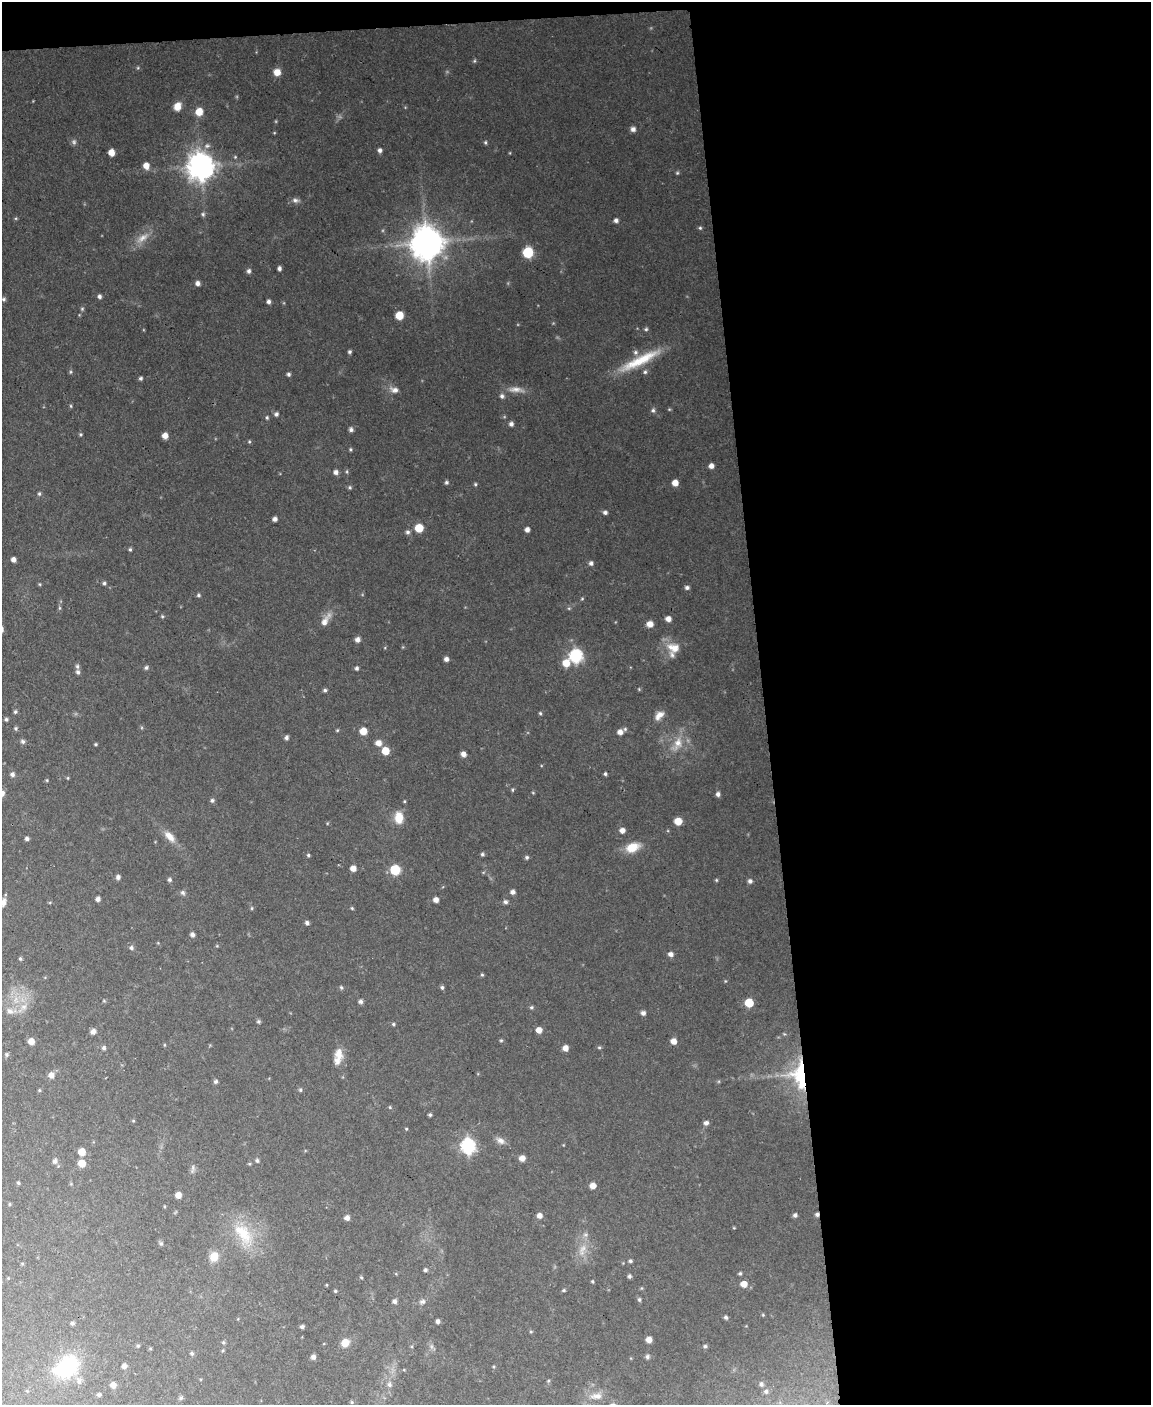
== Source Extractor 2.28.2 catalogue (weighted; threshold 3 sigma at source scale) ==
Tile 4 of 4 x 3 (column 4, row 1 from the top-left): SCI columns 3448-4596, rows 3044-4446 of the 4596 x 4572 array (HDU 1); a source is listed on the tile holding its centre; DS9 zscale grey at full resolution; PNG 1153 x 1407 px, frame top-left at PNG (2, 2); no overlay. Shown black and unused: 35% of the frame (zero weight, under 2 of 3 exposures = <1% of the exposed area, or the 3 px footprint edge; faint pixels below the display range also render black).
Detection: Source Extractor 2.28.2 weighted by HDU 2 'WHT'; one run over the whole footprint, this tile lists its part. Background 0.11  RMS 0.0071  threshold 0.0321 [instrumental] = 3 sigma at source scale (4.5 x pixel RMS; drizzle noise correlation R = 1.50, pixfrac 1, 0.05/0.05 arcsec/px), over >= 5 px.
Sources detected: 236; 4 too faint to see at this stretch — not listed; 5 inside a brighter listed object's ellipse — not listed separately; the other 227 listed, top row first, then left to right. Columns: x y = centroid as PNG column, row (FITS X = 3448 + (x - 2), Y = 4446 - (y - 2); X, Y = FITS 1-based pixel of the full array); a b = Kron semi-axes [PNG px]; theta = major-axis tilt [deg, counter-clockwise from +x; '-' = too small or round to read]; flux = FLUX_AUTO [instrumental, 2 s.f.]
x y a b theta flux
474 61 5 4 - 0.93
277 72 7 7 - 6.9
177 106 8 7 - 7.8
199 112 7 6 - 10
633 129 6 5 - 3.2
485 142 5 4 - 1.1
380 150 5 5 - 2.4
111 152 5 5 - 8
235 157 4 3 - 0.7
146 166 6 6 - 6.5
201 166 9 8 - 970
677 173 5 4 - 0.94
295 200 10 6 -12 2.5
203 214 6 5 - 1.4
616 220 5 5 - 2.4
700 228 5 5 - 1.1
427 242 11 10 - 1600
528 252 7 7 - 30
279 268 4 4 - 2
249 271 5 5 - 2.1
198 283 5 5 - 2.9
99 296 5 5 - 1.8
3 299 5 5 - 1.5
269 301 5 4 - 2.1
82 309 5 5 - 0.95
399 315 6 6 - 13
646 329 5 5 - 1.2
349 352 5 4 - 1.4
640 360 57 11 27 28
70 372 5 3 - 0.92
645 372 5 5 - 1.4
288 374 4 4 - 1.6
141 378 4 4 - 1.5
516 389 23 8 -4 6.2
394 390 12 7 -18 4.2
502 396 6 5 - 2
71 406 6 4 -88 0.84
653 410 6 6 - 1.6
276 414 5 5 - 1.7
267 418 5 4 - 1.1
511 424 5 5 - 2.4
351 429 5 5 - 2.3
81 434 5 4 - 1
165 436 5 5 - 5.3
249 441 5 4 - 0.86
350 449 5 4 - 0.98
711 466 5 5 - 3.8
336 472 6 5 - 2.9
446 482 5 4 - 1.4
675 483 5 5 - 7.1
475 484 5 4 - 0.9
350 487 5 4 - 1.1
39 494 6 5 - 1.2
605 512 5 5 - 2
275 519 4 4 - 2.7
419 528 6 6 - 16
527 529 5 4 - 3.3
408 532 6 5 - 1.8
130 549 5 4 - 1.1
13 559 4 4 - 3.3
591 563 6 5 - 2
104 583 5 4 - 1.4
40 584 4 4 - 0.77
687 588 5 4 - 2.1
198 595 5 4 - 1.3
582 599 4 4 - 0.77
60 608 6 4 -90 1.1
162 616 5 4 - 0.9
668 619 6 5 - 4
325 621 20 7 58 6.7
650 624 6 6 - 6
357 639 5 5 - 3.3
673 648 20 14 -18 11
575 656 6 6 - 130
446 659 5 5 - 2.8
566 663 6 6 - 12
146 668 6 5 - 1.6
357 668 4 4 - 1.5
78 672 6 5 - 1.9
325 690 5 4 - 1.4
15 712 5 4 - 1.2
540 713 4 4 - 1
659 715 14 8 46 5.4
6 719 5 4 - 1.5
16 728 5 5 - 1.2
625 729 5 4 - 1.1
337 730 5 4 - 0.8
363 731 6 6 - 8.7
620 732 6 5 - 4.3
286 737 5 4 - 2
23 741 6 5 - 1.8
378 743 7 6 - 5.3
678 743 17 11 80 9.7
96 744 4 3 - 0.95
385 751 5 5 - 15
463 754 5 5 - 3.7
12 774 6 5 - 2.3
605 774 4 4 - 1.3
68 778 5 3 - 0.69
47 780 4 4 - 0.75
513 790 5 3 - 0.85
2 793 8 7 - 3.5
533 793 5 3 - 0.61
718 794 5 4 - 2.4
212 800 5 4 - 1.8
399 818 13 9 -87 11
678 821 6 5 - 11
622 830 6 5 - 3.9
169 836 18 9 -45 7.7
27 839 4 4 - 2
632 847 17 11 20 12
482 854 5 4 - 1.4
308 855 4 4 - 1.1
527 857 5 5 - 1.4
353 868 5 5 - 5.6
395 870 6 6 - 34
118 877 5 5 - 2.3
169 880 5 5 - 1.6
716 880 4 4 - 0.8
750 881 5 5 - 2.1
183 892 7 6 - 1.9
513 892 5 5 - 2.8
98 899 5 5 - 2.6
436 900 5 5 - 4.2
3 902 10 6 69 4
505 902 6 5 - 2
252 908 5 3 - 0.79
352 908 5 4 - 0.81
307 923 5 4 - 2.1
192 935 5 4 - 2.6
217 946 5 3 - 0.65
131 948 5 5 - 1.8
670 954 6 5 - 2.8
20 959 5 4 - 1.2
482 975 4 4 - 0.93
341 987 5 4 - 1.1
442 987 6 4 -76 1.4
104 1001 5 3 - 0.74
360 1001 5 5 - 2.1
749 1003 6 5 - 26
24 1007 10 9 - 5.7
531 1007 5 4 - 1.2
10 1011 15 9 -2 6.2
643 1013 5 5 - 2.3
258 1021 5 5 - 1.3
393 1024 4 4 - 1
539 1030 5 5 - 6.6
93 1031 5 5 - 3.7
501 1040 5 4 - 0.94
31 1041 5 5 - 7.1
673 1041 5 5 - 5.5
599 1047 5 4 - 1
104 1048 6 5 - 1.7
565 1048 5 5 - 4.4
7 1054 5 5 - 1.3
339 1054 17 10 -82 8.5
51 1075 8 7 - 3.5
799 1075 36 22 -83 49
216 1081 5 4 - 1.7
39 1090 4 4 - 0.91
300 1090 6 4 -68 1.1
390 1107 5 4 - 0.85
430 1115 4 4 - 1.3
133 1121 5 3 - 0.7
706 1123 6 5 - 2.5
406 1129 4 3 - 0.72
500 1140 13 8 -32 4.1
468 1146 7 6 - 160
82 1152 6 6 - 9.4
522 1158 6 6 - 4.9
55 1161 6 5 - 2.5
257 1161 6 5 - 1.6
82 1163 5 5 - 12
193 1169 14 5 86 2.1
18 1183 4 4 - 1.1
593 1185 6 5 - 5.7
178 1195 5 5 - 6.1
9 1204 5 3 - 0.79
817 1214 5 4 - 2
795 1215 5 5 - 1.9
539 1216 5 5 - 4.2
347 1218 5 5 - 3.4
243 1234 39 20 -53 32
161 1243 6 5 - 1.2
583 1249 16 8 50 6.8
214 1257 10 9 - 9.6
630 1261 4 4 - 1.3
425 1270 5 5 - 1.5
740 1273 4 4 - 1.1
629 1276 5 4 - 1.5
361 1277 4 4 - 0.85
8 1278 4 4 - 0.58
592 1281 4 3 - 0.95
744 1284 5 5 - 8.2
327 1285 4 2 - 0.59
564 1290 5 4 - 1
335 1291 5 4 - 0.84
639 1299 5 5 - 1.3
394 1301 5 5 - 2.3
423 1302 9 6 6 2.4
763 1315 5 4 - 0.7
726 1317 5 4 - 1.6
438 1321 4 4 - 2.2
72 1323 5 4 - 1.5
302 1327 4 4 - 1.7
531 1332 5 3 - 0.78
649 1340 5 5 - 5.2
223 1342 5 5 - 1.2
345 1343 8 7 - 8.6
138 1346 5 4 - 0.98
705 1346 5 5 - 1.3
150 1349 5 3 - 0.73
223 1350 6 4 58 0.93
192 1353 5 5 - 1.4
313 1357 5 5 - 2.7
647 1357 5 5 - 1.9
67 1366 22 16 48 62
124 1366 5 5 - 3.2
79 1381 10 6 89 3.2
389 1384 8 7 - 2.9
761 1384 5 5 - 1.6
113 1385 5 5 - 5.4
766 1391 6 5 - 1.7
99 1395 5 5 - 1.5
596 1396 19 9 4 7.5
181 1398 6 5 - 1.5
352 1402 5 4 - 0.98
Overlapping masked pixels (flux is a lower limit): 2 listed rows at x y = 799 1075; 817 1214
Isophote crosses this tile's border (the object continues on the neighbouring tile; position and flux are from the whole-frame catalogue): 2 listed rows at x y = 2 793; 3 902